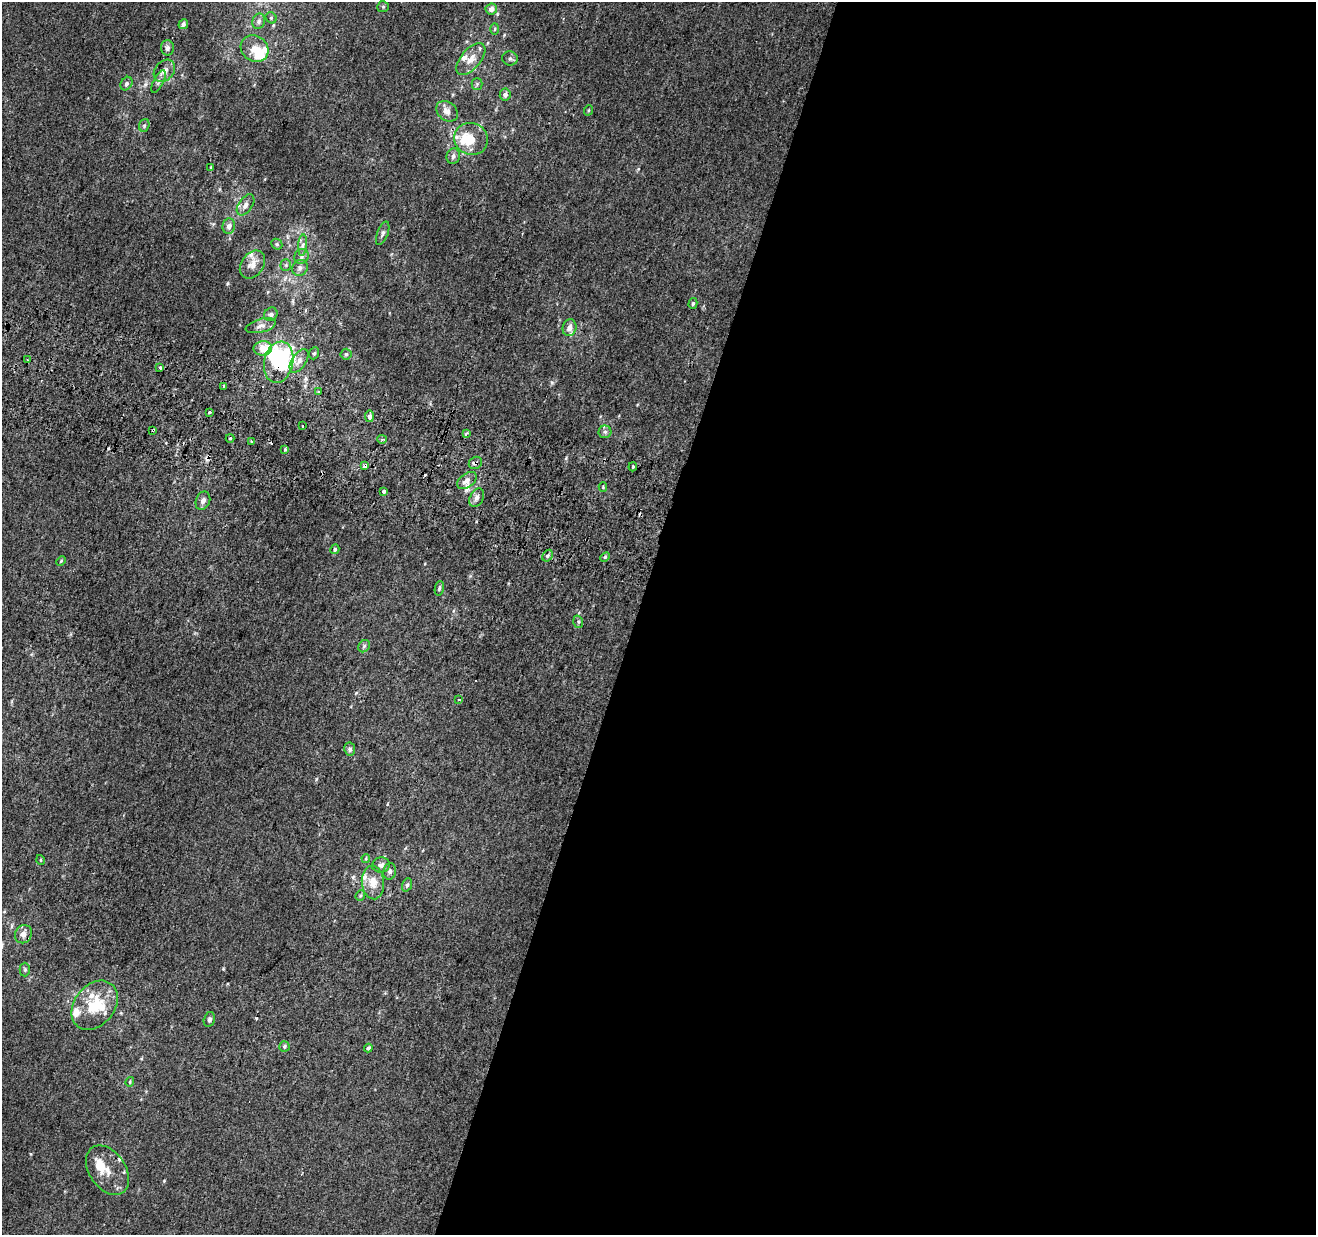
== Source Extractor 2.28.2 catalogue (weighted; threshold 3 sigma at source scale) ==
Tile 12 of 4 x 4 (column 4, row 3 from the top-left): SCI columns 3964-5277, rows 1557-2789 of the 5290 x 5516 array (HDU 1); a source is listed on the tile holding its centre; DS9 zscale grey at full resolution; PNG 1318 x 1237 px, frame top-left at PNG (2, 2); each listed source drawn as its Kron ellipse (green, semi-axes under 4 px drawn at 4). Shown black and unused: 52% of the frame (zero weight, under 2 of 3 exposures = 2% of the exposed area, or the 3 px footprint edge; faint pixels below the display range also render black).
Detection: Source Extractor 2.28.2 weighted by HDU 2 'WHT'; one run over the whole footprint, this tile lists its part. Background 0.00623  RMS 0.0056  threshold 0.0254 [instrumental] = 3 sigma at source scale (4.5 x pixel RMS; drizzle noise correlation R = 1.50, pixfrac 1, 0.0396/0.0396 arcsec/px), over >= 5 px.
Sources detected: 110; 2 inside a brighter object's white glare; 5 cosmic-ray / hot-pixel residue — neither listed nor drawn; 18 inside a brighter listed object's ellipse — not listed separately; the other 85 listed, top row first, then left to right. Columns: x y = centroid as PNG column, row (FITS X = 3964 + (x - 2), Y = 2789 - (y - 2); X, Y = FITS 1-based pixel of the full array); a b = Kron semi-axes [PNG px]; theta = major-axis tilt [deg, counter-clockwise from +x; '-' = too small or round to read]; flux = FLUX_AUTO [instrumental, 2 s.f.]
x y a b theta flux
383 7 6 5 - 0.82
491 9 6 5 - 3.8
271 18 6 5 - 0.93
259 21 8 6 67 1.7
183 24 5 4 - 1.8
495 29 6 4 88 0.65
167 48 7 6 - 1.9
255 49 14 12 -35 7
471 59 19 9 49 6.2
510 59 7 7 - 1.6
164 71 12 9 50 3.8
159 81 12 5 65 1.6
127 84 7 5 58 1.5
477 84 5 5 - 1
505 95 6 5 - 2.4
589 110 5 3 - 0.51
447 111 12 9 -39 4
144 125 6 5 - 0.97
471 139 17 15 -25 13
453 156 8 6 70 2.1
211 167 4 4 - 0.52
245 205 12 7 56 2.9
229 226 8 6 81 2.6
383 233 12 5 69 1.6
277 244 6 5 - 0.88
303 245 11 4 85 1.8
302 256 8 7 - 1.7
252 264 15 11 55 5.1
286 265 5 5 - 0.93
300 268 8 7 - 2.2
693 303 5 4 - 0.84
271 314 7 6 - 1.4
261 326 15 6 15 2.7
569 328 8 7 - 3.2
263 348 9 7 5 8.2
314 353 6 5 - 0.97
346 354 5 5 - 1
28 360 4 2 - 0.5
299 361 13 7 56 3.1
279 362 21 14 78 59
160 367 3 3 - 3.3
223 386 3 3 - 0.77
319 391 3 3 - 1
209 412 3 3 - 2.3
370 416 6 4 82 2.8
303 426 3 2 - 0.94
153 430 3 3 - 0.91
605 432 6 6 - 1.4
466 434 4 3 - 1.7
230 438 4 4 - 0.6
382 439 4 4 - 0.81
252 441 3 3 - 1.2
285 450 4 4 - 1.5
475 463 7 6 - 2.2
365 466 4 3 - 6.9
633 467 4 3 - 0.85
467 480 11 7 36 3.3
603 487 4 4 - 0.52
384 491 4 3 - 8.1
477 498 10 6 63 2.2
203 501 9 7 68 2.8
335 549 5 4 - 1
548 556 6 4 57 1.1
605 557 5 3 - 0.8
61 561 5 4 - 0.68
439 588 7 4 78 0.98
578 622 6 5 - 0.9
364 646 7 5 46 1.1
459 700 4 4 - 0.92
350 749 6 5 - 1.6
366 858 4 3 - 0.54
41 860 5 3 - 0.46
381 865 9 7 13 2.2
390 871 8 6 78 2
373 882 17 11 -85 7.2
407 885 7 4 68 1.3
360 895 5 4 - 0.8
23 934 9 8 - 3.7
25 970 7 5 -89 0.97
95 1005 27 20 51 20
209 1019 7 5 76 1.4
284 1046 5 5 - 1.1
368 1048 4 3 - 1
130 1082 5 3 - 0.69
107 1170 27 18 -56 9.8
Overlapping masked pixels (flux is a lower limit): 4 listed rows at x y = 279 362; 153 430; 475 463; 365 466